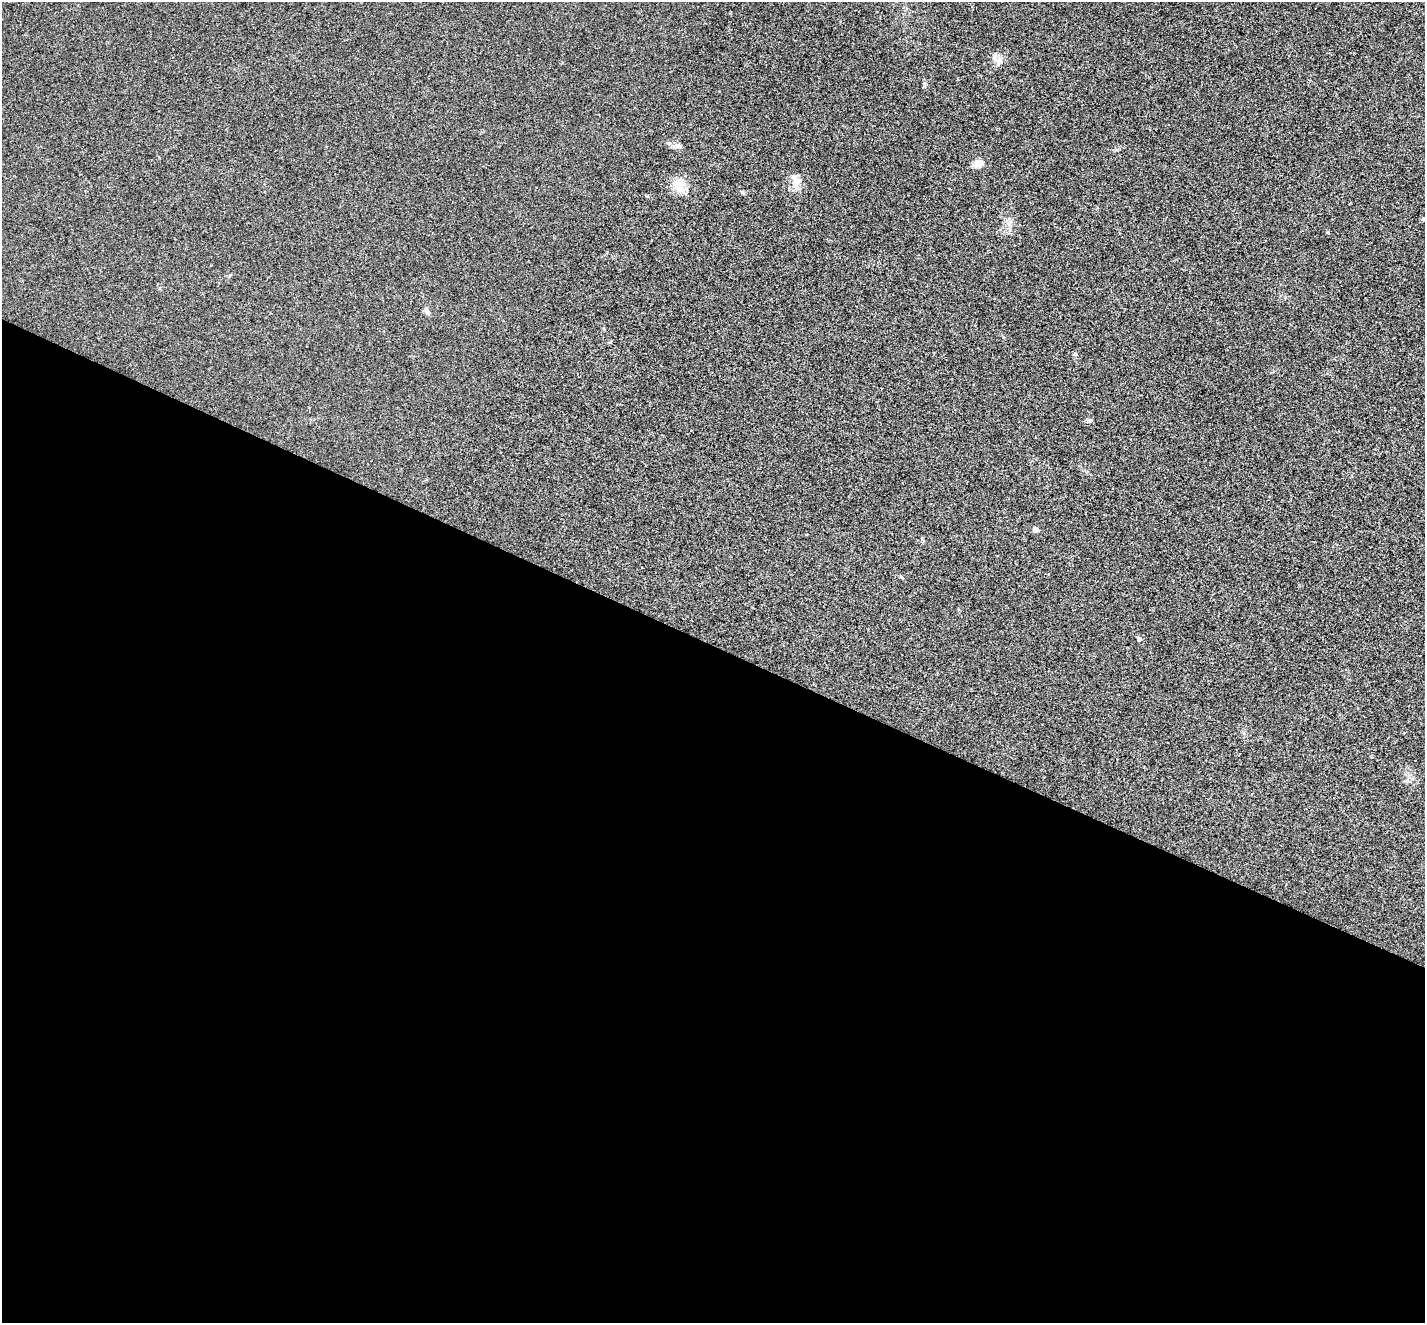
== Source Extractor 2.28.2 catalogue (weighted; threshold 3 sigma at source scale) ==
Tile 14 of 4 x 4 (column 2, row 4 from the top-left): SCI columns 1431-2853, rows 283-1603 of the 5702 x 5713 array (HDU 1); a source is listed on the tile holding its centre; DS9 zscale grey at full resolution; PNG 1427 x 1325 px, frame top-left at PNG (2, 2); no overlay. Shown black and unused: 51% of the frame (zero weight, under 3 of 4 exposures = <1% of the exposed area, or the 3 px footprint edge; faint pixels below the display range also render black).
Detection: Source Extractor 2.28.2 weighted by HDU 2 'WHT'; one run over the whole footprint, this tile lists its part. Background 0.0186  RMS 0.0049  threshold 0.0223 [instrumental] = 3 sigma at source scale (4.5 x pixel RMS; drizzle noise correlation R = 1.50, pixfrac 1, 0.05/0.05 arcsec/px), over >= 5 px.
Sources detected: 11; all 11 listed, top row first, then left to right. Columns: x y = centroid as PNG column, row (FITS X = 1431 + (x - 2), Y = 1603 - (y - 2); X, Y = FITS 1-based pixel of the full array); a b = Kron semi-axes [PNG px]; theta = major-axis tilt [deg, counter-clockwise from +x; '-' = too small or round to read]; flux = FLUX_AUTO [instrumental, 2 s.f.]
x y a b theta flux
999 61 12 8 -82 2.7
678 146 11 5 -8 1.7
978 163 13 9 19 3.8
795 183 16 9 83 4.1
679 186 22 14 -70 7.3
1328 233 4 3 - 0.44
427 312 10 5 -45 1.4
1090 420 7 5 13 0.93
1035 530 5 5 - 2.1
901 577 6 3 -36 0.58
1139 639 6 5 - 0.77
Unlisted compact peaks at least as high as the median listed source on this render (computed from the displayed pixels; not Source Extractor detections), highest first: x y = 742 192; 924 83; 1407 780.